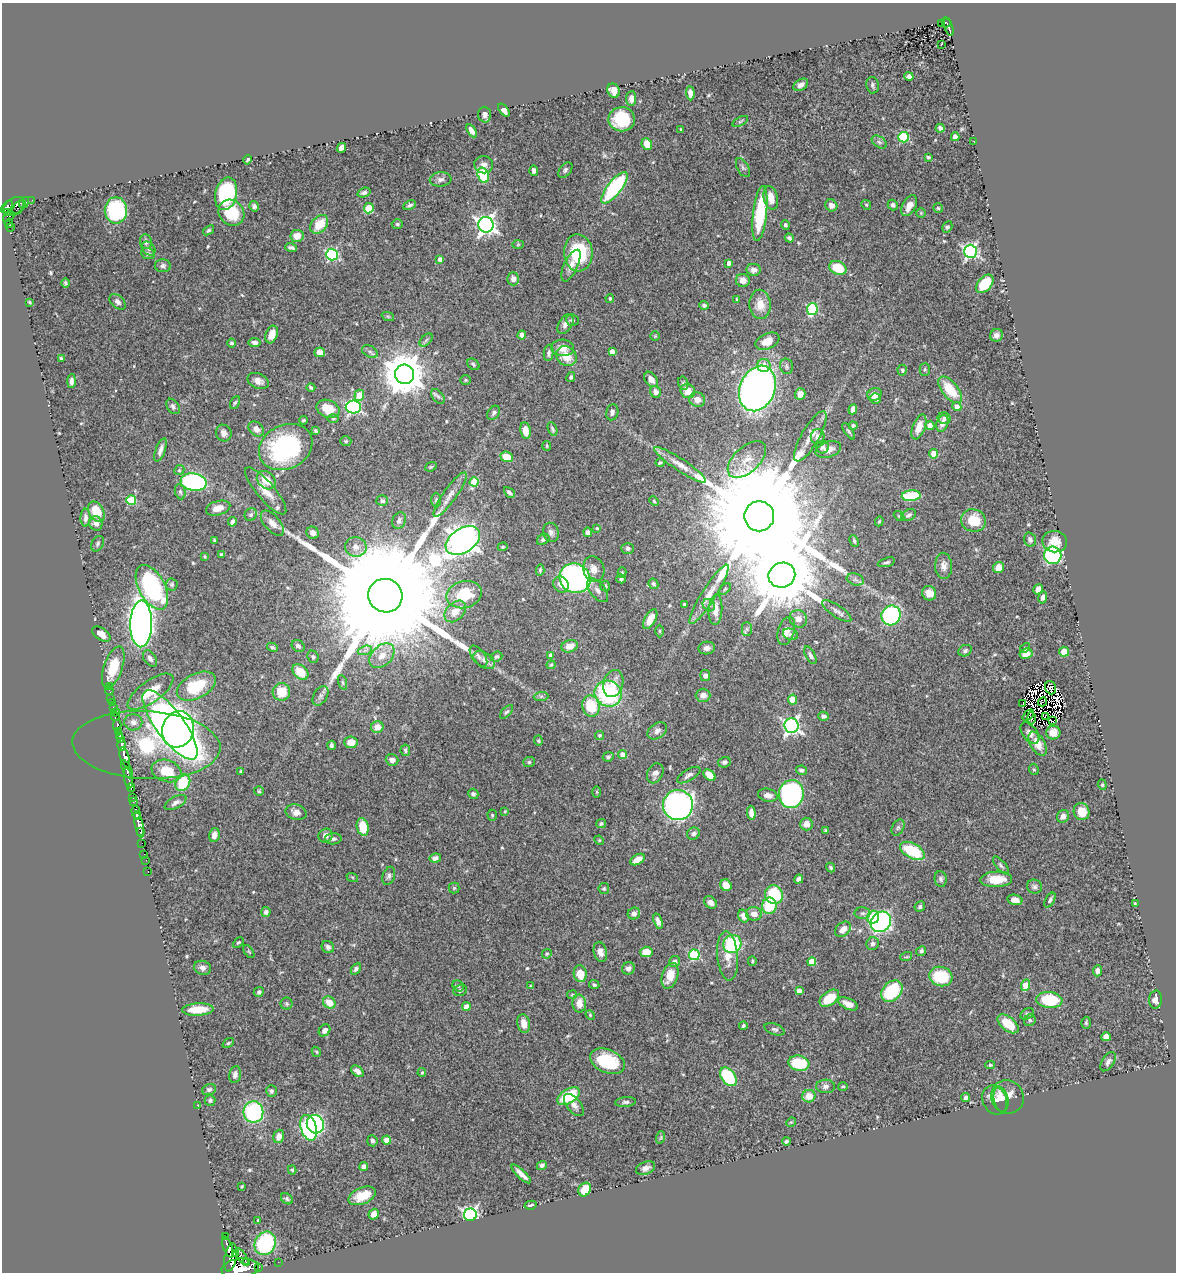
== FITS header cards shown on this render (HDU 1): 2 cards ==
NAXIS1  =                 1174
NAXIS2  =                 1270

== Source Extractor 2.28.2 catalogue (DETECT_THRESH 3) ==
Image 1174 x 1270 px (HDU 1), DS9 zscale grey, 1 PNG px = 1 image px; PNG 1178 x 1274 px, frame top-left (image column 1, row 1270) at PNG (2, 3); each listed source drawn as its Kron ellipse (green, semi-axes under 4 px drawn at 4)
Background 0.6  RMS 0.023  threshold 0.0685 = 3 sigma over >= 5 px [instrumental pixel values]
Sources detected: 552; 10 with non-positive FLUX_AUTO (blend fragments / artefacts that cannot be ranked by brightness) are neither listed nor drawn; of the other 542, the 500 brightest by FLUX_AUTO listed and drawn (42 fainter detections omitted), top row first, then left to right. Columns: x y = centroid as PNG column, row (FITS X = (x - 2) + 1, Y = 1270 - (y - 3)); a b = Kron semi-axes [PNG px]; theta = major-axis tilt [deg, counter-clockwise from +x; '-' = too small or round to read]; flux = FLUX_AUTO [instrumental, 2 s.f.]
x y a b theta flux
946 23 5 4 - 92
941 24 4 3 - 15
949 27 9 3 -73 110
941 44 3 2 - 2.1
909 76 5 4 - 4.3
801 85 8 5 30 6.9
872 85 8 6 -79 4.4
614 91 7 6 - 16
690 93 7 4 -86 7.7
631 98 7 5 87 5.9
504 110 7 4 -51 9.5
485 115 8 6 -86 6.8
622 119 13 12 - 63
740 121 8 4 27 2.6
940 128 4 4 - 4.4
681 129 3 2 - 1.7
471 131 7 4 -58 7
903 137 5 5 - 120
955 137 4 4 - 14
879 142 8 5 -36 4.1
974 142 3 2 - 2.3
647 144 6 5 - 19
341 148 5 4 - 8.9
928 157 4 3 - 2.4
247 160 5 3 - 2.7
484 165 9 8 - 8.9
743 168 10 5 -61 3.7
565 170 9 5 51 3.9
534 171 5 4 - 4.6
483 175 8 5 -74 82
440 179 11 7 7 6.5
614 188 19 7 52 140
364 193 7 4 19 4.5
226 194 16 11 77 130
771 198 12 7 -77 20
32 200 2 2 - 3.2
24 202 6 3 54 22
410 205 6 4 27 3.3
831 205 6 5 - 9.2
866 205 5 4 - 1.7
893 205 5 5 - 4.1
14 206 12 8 30 140
254 206 5 5 - 4
909 206 11 6 61 16
7 207 7 4 47 230
18 207 8 2 54 67
369 208 5 5 - 64
938 208 5 4 - 1.9
116 210 13 11 89 140
7 212 3 3 - 17
231 213 14 12 -47 62
921 213 5 5 - 1.8
760 214 28 7 84 100
9 217 6 3 40 140
9 223 4 3 - 48
319 224 10 7 48 32
397 224 5 4 - 2.4
486 225 8 7 - 750
785 225 5 4 - 2.7
11 227 4 2 - 13
947 227 6 4 60 2.9
208 230 6 4 38 2.8
297 236 6 6 - 16
789 238 5 3 - 3.3
146 242 7 6 - 5.8
518 245 6 4 2 2
148 248 8 6 -42 4.5
291 248 6 3 -17 3.4
970 251 6 6 - 330
578 253 18 14 -86 92
148 254 7 5 -23 3.9
332 255 6 6 - 210
440 259 4 4 - 9.1
729 263 4 4 - 7.2
163 266 8 6 -2 4.4
571 266 17 7 64 12
838 268 9 6 -25 41
754 270 7 6 - 7.2
513 279 6 6 - 8.5
743 280 7 6 - 9.9
65 283 4 3 - 2.5
985 284 11 6 50 50
610 298 4 3 - 1.9
737 300 4 2 - 1.8
30 302 3 3 - 1.5
117 302 9 6 -44 5.6
760 304 15 10 -87 23
704 305 5 4 - 3.7
812 309 6 5 - 110
388 317 6 4 -20 2.2
572 320 6 5 - 3.2
565 324 11 6 57 8.9
272 334 9 6 71 18
522 335 4 4 - 21
996 335 6 6 - 6.6
655 336 4 4 - 1.7
426 340 8 4 45 3.2
767 341 12 7 23 19
232 343 5 4 - 3.1
255 343 6 4 -7 5.4
563 348 11 8 -3 16
612 351 4 4 - 9.3
320 352 5 4 - 6.9
370 352 8 5 -28 4.2
549 353 8 5 83 4.1
566 356 11 9 -39 25
61 358 3 3 - 2
473 364 7 5 -40 2.8
764 365 6 6 - 14
786 366 8 6 -78 4
925 369 6 5 - 2.5
902 370 5 4 - 2.7
404 374 10 9 - 5400
571 377 5 3 - 2.6
651 379 8 5 -54 10
465 380 5 4 - 2.1
71 381 7 4 87 5.6
258 381 11 7 -24 9.9
683 383 7 5 -76 3.3
311 388 4 3 - 3.1
757 388 23 17 68 820
950 390 16 8 -51 43
688 391 7 7 - 18
656 392 6 5 - 5.8
800 394 6 5 - 14
874 394 7 6 - 13
359 395 6 4 67 26
438 396 8 5 -51 3.8
875 399 5 5 - 6.1
697 400 8 7 - 10
235 402 7 4 61 2.9
173 406 8 5 -57 4.3
353 407 8 6 0 300
957 407 5 4 - 9
328 409 12 8 -22 29
853 409 5 4 - 10
612 412 8 6 79 4.3
494 413 8 5 52 4.2
333 418 6 4 -1 2
944 418 6 6 - 4.5
303 420 4 3 - 2
942 423 9 5 71 10
853 426 4 4 - 3.5
930 426 4 4 - 16
919 427 13 6 69 19
256 429 8 6 -41 9.9
552 429 7 4 -68 2.7
315 431 3 3 - 2.4
525 431 8 5 -80 19
849 431 9 4 -55 2.8
224 433 8 7 - 7.3
810 436 28 9 60 20
818 437 7 7 - 8.6
346 441 5 4 - 2.2
547 446 5 4 - 1.7
286 447 28 22 27 190
822 447 6 6 - 5.1
160 450 12 5 70 7.7
828 450 13 7 18 13
934 454 4 4 - 30
507 457 6 5 - 28
747 459 23 13 43 25
660 463 4 3 - 2.5
680 465 31 6 -33 17
431 467 6 4 20 2
179 470 5 4 - 2.4
266 480 10 8 -41 23
194 482 13 8 -8 290
474 482 4 4 - 51
266 491 30 9 -49 22
180 492 8 5 -78 3.3
509 492 6 3 -45 3.9
450 495 27 6 55 14
911 496 9 5 4 67
131 500 5 5 - 75
436 500 7 5 90 2.8
382 501 6 5 - 3.7
654 501 5 4 - 1.8
218 508 12 7 16 14
96 512 11 7 -63 34
251 514 6 6 - 3.4
909 515 8 5 29 4.2
759 516 15 15 - 81000
899 516 6 3 -43 1.7
85 518 9 5 89 6.1
973 520 12 11 - 39
399 521 8 6 68 4.9
879 521 5 4 - 1.9
232 522 5 4 - 5.5
96 523 7 6 - 7.4
272 523 15 7 -49 11
597 528 4 3 - 1.5
551 532 9 8 - 6.2
588 532 5 4 - 5.5
313 533 6 6 - 9.2
543 539 7 5 35 3.8
214 540 3 3 - 1.7
463 540 19 12 32 2900
1030 540 7 6 - 5.3
854 541 6 4 -63 2.7
1055 542 12 10 -10 19
97 544 8 6 60 3.1
356 547 11 10 - 11
503 547 5 4 - 2
628 548 6 5 - 3.7
221 554 4 3 - 2.4
1053 555 9 8 - 260
205 557 4 3 - 1.9
886 562 9 4 17 3.6
944 566 13 8 -88 10
999 567 6 5 - 17
594 569 13 10 -71 13
540 570 6 3 84 2.5
622 572 5 4 - 1.8
782 575 13 12 - 21000
575 578 16 14 -31 380
621 579 5 4 - 2.8
855 579 9 6 -17 4.4
172 584 6 6 - 2.6
561 584 8 7 - 12
653 584 5 4 - 3.3
605 586 5 4 - 3.6
152 587 24 13 -62 190
725 589 7 4 44 2.3
1038 589 5 4 - 7.6
598 590 14 7 -51 8.3
929 593 7 7 - 15
709 594 35 7 58 22
464 595 18 13 14 53
385 596 17 16 - 93000
1043 597 6 4 80 5.7
685 605 3 3 - 4.4
709 605 7 5 -44 3.7
715 610 15 7 86 15
455 611 13 8 46 17
837 611 17 6 -33 7.4
891 615 10 9 - 200
650 619 11 5 61 19
798 619 9 8 - 11
141 624 23 11 89 1000
747 629 7 5 -90 3.2
659 631 6 4 90 1.9
786 631 14 8 73 15
101 634 10 6 -34 8.8
790 634 8 5 -20 4.6
298 646 7 5 -37 5.4
570 646 8 6 18 16
272 647 6 4 -28 2.8
707 648 8 6 11 6.3
1025 648 6 4 47 2.1
365 650 7 4 19 4
965 651 7 5 26 4.1
1064 652 5 5 - 21
1026 654 6 5 - 13
551 655 4 4 - 6.5
810 655 9 4 -62 4.7
382 656 14 10 43 18
478 656 12 6 -54 6.4
313 657 6 5 - 3.1
496 657 6 5 - 3.2
150 658 9 6 -56 6
484 660 12 7 -34 8.5
551 665 4 4 - 1.6
113 667 22 9 71 43
300 672 9 6 -43 27
705 676 5 5 - 5.5
342 682 8 3 -71 2.3
613 683 14 9 75 17
109 686 2 2 - 6.3
196 686 21 12 27 64
1051 688 6 5 - 5.5
109 690 5 2 - 4.9
150 692 27 10 36 41
281 692 9 8 - 29
608 694 14 12 -31 170
703 695 7 6 - 8
321 696 11 6 60 5.5
541 696 7 4 2 2.9
111 698 2 2 - 2.9
793 700 5 4 - 19
1042 702 5 3 - 5
112 703 2 2 - 5.6
1023 703 3 2 - 2.6
591 706 10 8 -78 54
113 707 3 3 - 38
116 712 4 2 - 17
507 712 8 4 46 2.9
1028 715 7 2 40 2
823 716 5 4 - 5.4
1045 716 4 2 - 3.8
115 717 4 3 - 120
1031 718 6 2 -89 4.9
1053 721 3 3 - 1400
133 722 9 8 - 8.5
117 725 5 3 - 120
170 725 42 14 -54 1200
791 726 7 7 - 470
377 727 6 6 - 15
178 729 18 15 73 740
657 731 11 7 35 6.9
118 732 3 2 - 43
1030 733 12 7 -53 7.3
1053 733 7 7 - 12
120 735 4 2 - 93
599 735 5 4 - 2.5
120 739 3 2 - 5.3
538 741 5 4 - 1.7
351 742 6 6 - 19
1037 744 13 7 -60 21
122 745 6 3 -89 210
146 745 74 34 -3 130
331 745 5 3 - 4
405 750 6 5 - 3
623 754 4 4 - 12
125 757 10 4 -75 1100
608 757 5 4 - 2.6
392 760 6 5 - 7.7
529 762 6 5 - 2.6
724 762 6 5 - 3.7
1034 769 6 4 -67 2.2
127 770 10 4 -64 250
801 770 5 4 - 3.7
166 771 15 11 -18 38
241 771 3 3 - 1.6
655 773 10 7 64 8.2
689 775 13 5 31 5.9
709 775 7 4 -42 23
128 778 10 3 -79 280
183 782 9 7 55 58
1102 785 5 4 - 1.9
131 787 4 3 - 110
259 791 5 5 - 2.2
597 792 6 4 -89 1.8
473 794 5 5 - 3.8
791 794 14 12 81 250
768 795 10 6 -12 9.2
132 798 3 2 - 4.6
134 801 4 3 - 16
175 802 12 5 28 6.8
678 805 15 15 - 540
505 811 4 4 - 1.6
136 812 6 3 -75 140
296 812 11 7 -17 11
1082 812 9 7 -69 26
751 813 7 4 -87 8.5
492 815 5 4 - 2
1063 816 6 6 - 8
138 817 4 2 - 180
601 823 5 4 - 3.2
806 824 6 6 - 9.9
139 825 14 4 -79 920
363 827 9 6 -76 39
898 827 8 5 63 3.7
826 830 3 3 - 2.1
141 832 3 2 - 54
693 833 6 6 - 5.6
214 835 7 5 75 11
326 836 7 6 - 7.6
333 839 8 5 3 4.7
599 840 5 4 - 1.6
142 843 2 2 - 8.5
912 851 13 7 -28 73
144 854 2 2 - 8.1
435 858 6 4 12 5.1
146 860 2 2 - 8.1
638 860 8 5 30 14
1001 865 11 4 -50 4.1
831 868 5 4 - 2.9
148 872 3 2 - 20
389 876 9 6 71 4.2
352 877 6 3 -18 1.8
799 879 5 4 - 4.7
941 879 8 6 -83 4
996 879 16 8 2 29
726 885 6 5 - 17
1034 887 7 7 - 4.7
454 888 5 5 - 2.3
604 888 5 5 - 2.4
774 895 9 9 - 62
1015 900 7 5 -11 9.8
1050 900 8 4 60 3.2
710 902 7 5 -42 6.5
1135 904 3 3 - 1.6
769 906 8 7 - 49
920 907 5 5 - 3
266 912 5 4 - 4.9
863 913 8 6 1 4.2
634 914 6 5 - 8.1
754 914 8 6 -10 11
743 916 6 5 - 9.7
873 917 6 6 - 27
658 921 8 4 -71 6.9
881 922 11 9 45 400
843 929 9 6 42 12
238 942 6 4 44 2
732 944 9 9 - 100
873 944 6 6 - 4.9
328 947 6 5 - 4.9
921 951 5 4 - 3.7
249 952 7 3 -54 1.8
600 952 10 6 -77 8.7
646 952 6 5 - 21
547 954 5 4 - 2
694 955 5 5 - 130
728 956 24 10 -85 22
906 957 6 3 17 1.7
752 961 5 4 - 2
675 962 6 5 - 4.8
812 962 4 4 - 28
203 968 9 7 -14 6.6
628 968 6 6 - 5.9
356 969 6 4 58 3.3
1097 971 5 4 - 6.5
580 974 8 6 -81 28
670 976 13 8 72 22
941 976 11 9 -16 71
594 985 5 4 - 2.7
1025 985 6 4 71 33
458 986 6 5 - 2.7
530 986 4 3 - 1.7
460 990 7 5 21 3.6
799 991 4 4 - 13
892 991 12 9 48 85
259 992 5 4 - 3.7
572 995 5 4 - 1.9
829 998 11 7 37 37
1049 1000 13 8 -4 65
1155 1000 9 6 86 8.8
329 1002 7 5 -38 21
287 1004 6 6 - 2.9
579 1004 9 7 -85 18
848 1004 10 5 -25 13
466 1007 4 4 - 21
198 1009 16 6 3 37
1027 1014 7 5 36 3.2
590 1015 5 4 - 1.6
1030 1020 6 5 - 3.3
1086 1023 6 5 - 2.2
524 1024 9 6 -80 14
1008 1024 12 6 -39 39
743 1026 4 4 - 3.2
774 1029 10 5 -19 4
325 1030 6 5 - 7.7
1106 1037 5 4 - 11
228 1043 6 4 36 2.2
316 1052 5 4 - 1.8
607 1061 18 11 -23 78
1108 1062 11 6 56 5.6
799 1063 10 7 -15 64
990 1065 5 4 - 2.2
357 1071 7 5 -42 6.9
422 1073 4 3 - 1.9
235 1075 9 6 79 6.4
728 1077 10 6 -52 110
825 1086 9 7 3 5.1
843 1086 5 3 - 2
209 1090 7 5 22 3.7
271 1091 6 5 - 3.9
568 1096 12 7 32 70
809 1096 6 6 - 19
966 1097 4 4 - 4.2
1008 1097 17 16 - 19
1001 1099 13 7 -79 13
210 1100 5 5 - 2.6
995 1100 15 12 -67 19
626 1102 10 5 4 4
198 1105 3 3 - 2.8
574 1105 13 7 -50 7.8
253 1112 10 10 - 150
791 1122 5 4 - 1.6
315 1124 9 8 - 190
309 1128 13 7 -73 160
279 1136 7 5 71 9.6
661 1137 6 4 72 2
387 1140 4 4 - 23
372 1141 6 5 - 3.2
786 1141 4 3 - 3.4
542 1165 5 4 - 3.7
364 1166 4 4 - 8.8
645 1168 10 6 22 7.5
292 1170 4 4 - 2.2
521 1174 13 4 -44 9.8
241 1186 3 3 - 1.6
585 1190 7 6 - 24
362 1196 14 8 23 27
287 1199 6 5 - 3.1
531 1205 6 3 12 3.5
374 1214 5 5 - 12
470 1215 6 6 - 410
258 1220 3 3 - 2.3
225 1237 3 2 - 33
265 1243 12 10 59 150
228 1247 11 4 -69 440
236 1254 4 3 - 130
231 1257 14 6 80 170
242 1257 10 4 -56 130
246 1262 3 2 - 130
278 1262 2 2 - 5.2
259 1267 3 2 - 9.8
240 1268 19 9 6 2400
At the frame edge (FLAGS 8, measured only in part): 1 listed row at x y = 240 1268
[42 fainter detections neither listed nor drawn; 10 non-positive-flux detections neither listed nor drawn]